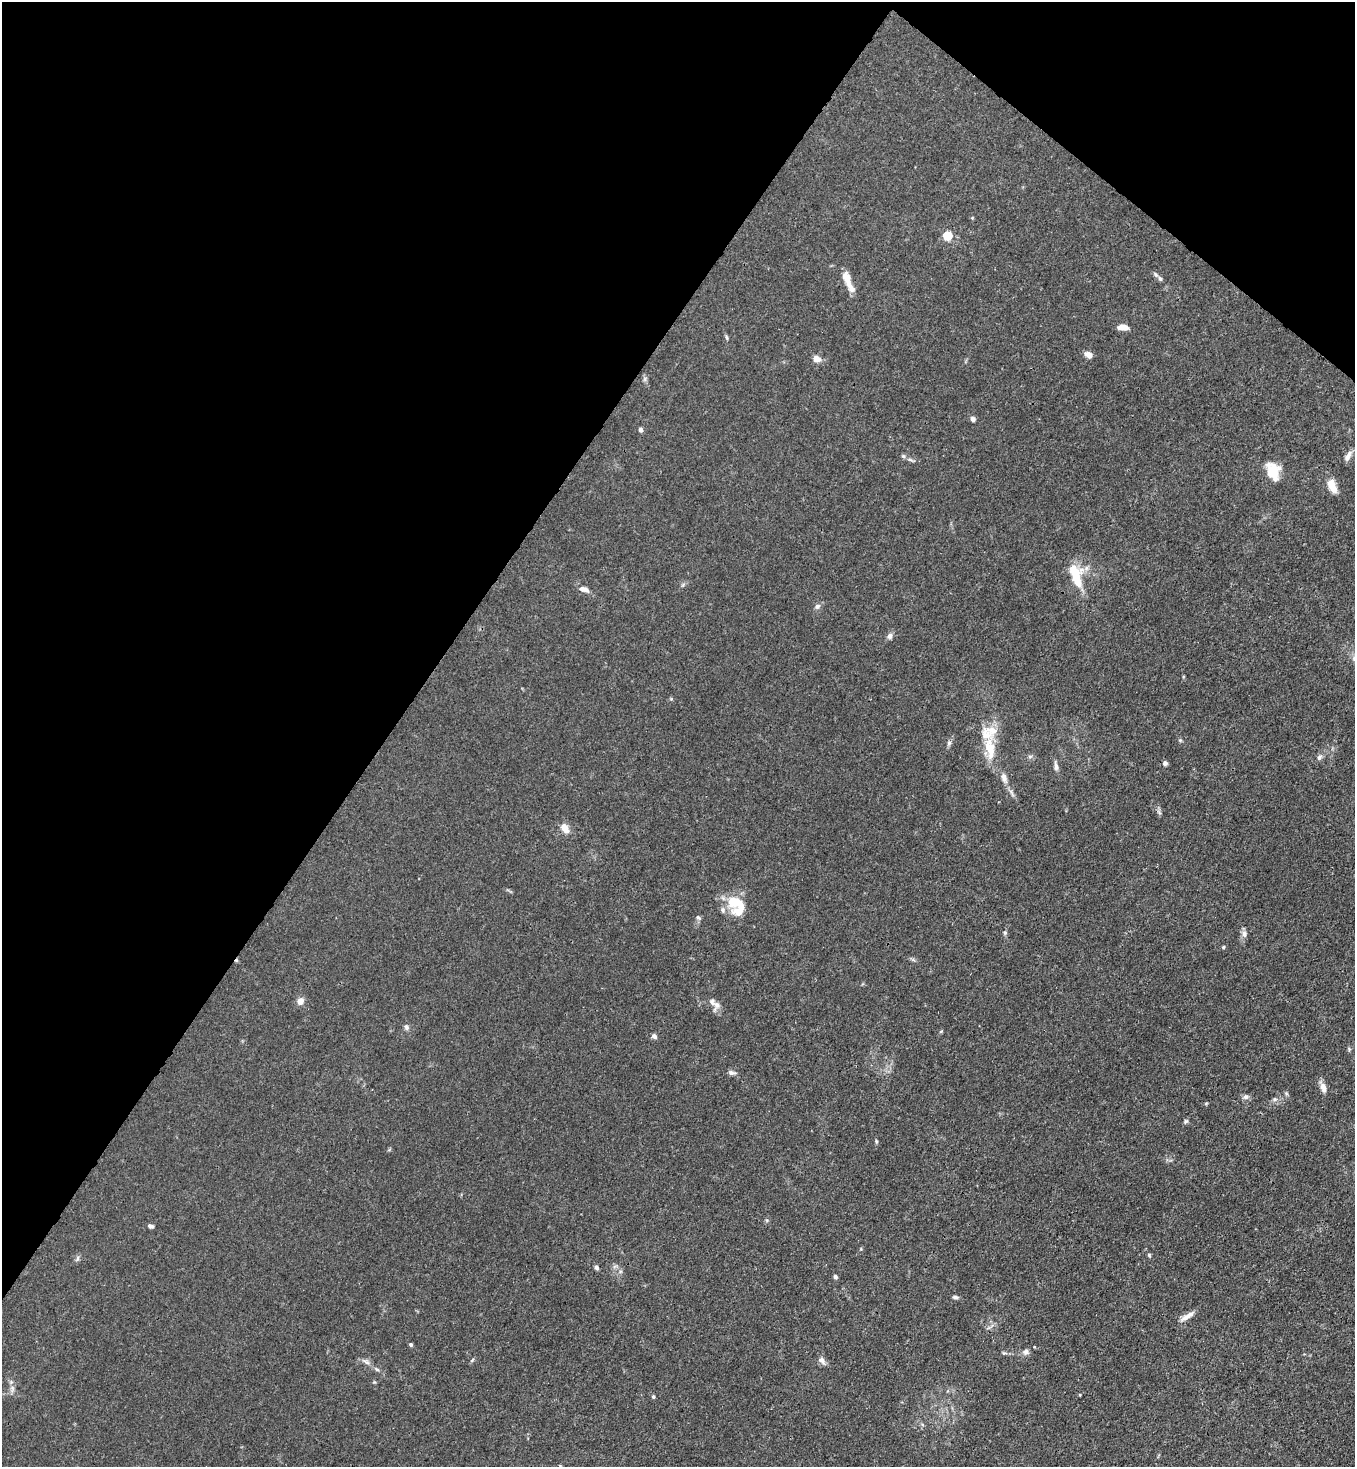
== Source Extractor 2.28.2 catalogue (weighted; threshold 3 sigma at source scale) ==
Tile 2 of 4 x 4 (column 2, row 1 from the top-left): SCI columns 1718-3070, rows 4455-5919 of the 6001 x 5978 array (HDU 1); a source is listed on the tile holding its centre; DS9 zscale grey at full resolution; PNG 1357 x 1469 px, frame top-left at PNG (2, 2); no overlay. Shown black and unused: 34% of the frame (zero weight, under 3 of 4 exposures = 7% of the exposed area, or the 3 px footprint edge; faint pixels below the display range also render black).
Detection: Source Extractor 2.28.2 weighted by HDU 2 'WHT'; one run over the whole footprint, this tile lists its part. Background 0.0197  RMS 0.0025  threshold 0.0114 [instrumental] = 3 sigma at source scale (4.5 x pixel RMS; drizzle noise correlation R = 1.50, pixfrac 1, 0.05/0.05 arcsec/px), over >= 5 px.
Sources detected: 68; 1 cosmic-ray / hot-pixel residue — not listed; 7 inside a brighter listed object's ellipse — not listed separately; the other 60 listed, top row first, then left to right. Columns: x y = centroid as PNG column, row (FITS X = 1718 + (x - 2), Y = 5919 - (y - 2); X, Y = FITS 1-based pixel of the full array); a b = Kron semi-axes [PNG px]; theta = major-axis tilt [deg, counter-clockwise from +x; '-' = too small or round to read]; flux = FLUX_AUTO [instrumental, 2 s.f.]
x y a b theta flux
972 218 5 3 - 0.21
947 236 5 5 - 14
1160 279 8 5 -49 0.67
848 282 26 8 -71 3.2
1123 327 11 6 -2 2
727 337 7 3 -80 0.35
1088 355 9 6 -28 1.5
817 359 7 6 - 2.5
973 419 6 5 - 0.79
640 430 6 5 - 0.56
903 456 7 5 -4 0.49
1348 456 14 7 60 1.3
1273 471 19 12 -72 6
1332 486 18 9 -66 2.8
1076 576 31 13 -75 8
584 589 13 6 -15 1.5
817 606 8 7 - 0.77
889 636 8 6 67 0.84
1180 740 6 4 -44 0.33
949 743 7 5 46 0.57
990 749 35 12 -84 7.2
1030 756 7 4 1 0.47
1319 757 9 6 62 0.78
1165 763 6 5 - 0.62
1056 766 12 6 -78 0.92
1004 777 11 7 -77 1.4
1159 812 9 3 -45 0.4
565 828 13 8 -58 2.3
739 912 23 21 -64 5.3
698 918 7 5 -21 0.46
1005 932 6 5 - 0.42
1244 934 8 7 - 1.1
1223 947 4 4 - 0.29
300 1001 8 7 - 1.7
717 1005 11 8 -54 1.3
406 1027 8 6 -81 0.65
941 1031 5 3 - 0.24
654 1036 7 5 -37 0.76
732 1073 10 6 -7 0.76
1323 1088 15 7 -74 1.4
1246 1097 7 7 - 0.78
1274 1099 7 5 20 0.59
1186 1121 6 5 - 0.43
876 1141 5 4 - 0.33
151 1226 7 4 -18 0.66
1149 1255 5 5 - 0.34
77 1258 8 4 81 0.51
597 1267 6 5 - 0.56
835 1277 5 4 - 0.57
955 1297 7 5 0 0.57
1187 1316 20 6 32 1.8
411 1345 4 4 - 0.51
1026 1352 8 7 - 0.83
472 1360 7 3 53 0.33
821 1360 10 8 -39 1.1
366 1362 14 5 -32 0.99
377 1369 6 4 -29 0.44
12 1388 9 4 -90 0.79
1080 1395 4 3 - 0.2
653 1397 5 4 - 0.35